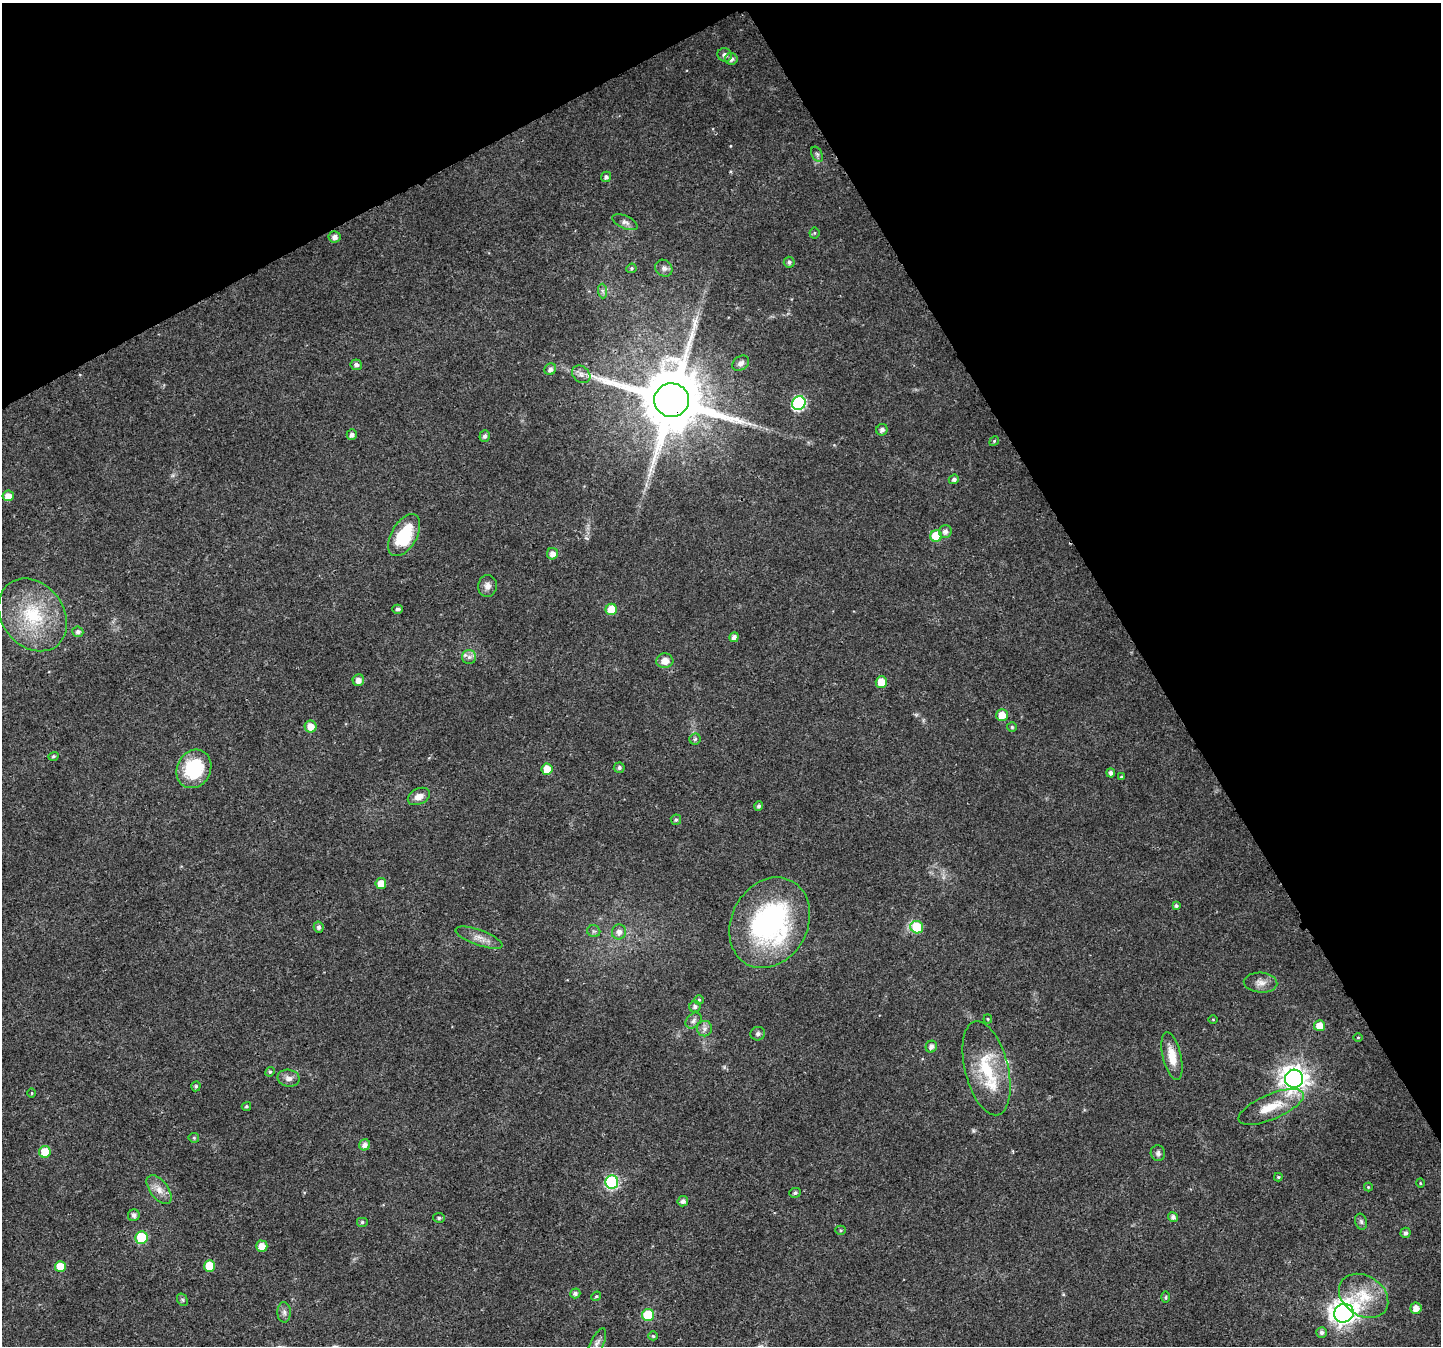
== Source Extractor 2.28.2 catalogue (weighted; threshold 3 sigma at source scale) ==
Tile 3 of 4 x 4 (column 3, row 1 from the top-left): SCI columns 2950-4388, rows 4265-5608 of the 5896 x 5790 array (HDU 1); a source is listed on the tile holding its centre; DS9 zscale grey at full resolution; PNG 1443 x 1348 px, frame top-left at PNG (2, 3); each listed source drawn as its Kron ellipse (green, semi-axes under 4 px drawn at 4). Shown black and unused: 28% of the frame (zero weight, under 3 of 4 exposures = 6% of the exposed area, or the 3 px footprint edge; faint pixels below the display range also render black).
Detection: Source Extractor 2.28.2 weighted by HDU 2 'WHT'; one run over the whole footprint, this tile lists its part. Background 0.0134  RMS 0.0028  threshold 0.0125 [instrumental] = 3 sigma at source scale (4.5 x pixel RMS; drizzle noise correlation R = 1.50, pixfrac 1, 0.0396/0.0396 arcsec/px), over >= 5 px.
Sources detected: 113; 1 inside a brighter listed object's ellipse — not listed separately; the other 112 listed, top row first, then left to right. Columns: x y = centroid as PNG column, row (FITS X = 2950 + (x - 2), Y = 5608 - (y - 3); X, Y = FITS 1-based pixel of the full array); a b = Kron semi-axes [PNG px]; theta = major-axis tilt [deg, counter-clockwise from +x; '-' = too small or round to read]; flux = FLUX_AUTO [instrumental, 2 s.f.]
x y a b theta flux
725 55 7 6 - 1
731 59 6 6 - 1
817 154 8 5 -64 0.66
606 177 5 5 - 0.81
625 222 13 6 -24 1.2
814 233 5 5 - 0.38
335 237 6 5 - 1.3
789 262 5 5 - 0.81
631 268 5 4 - 0.47
664 268 9 8 - 1.1
602 291 7 4 -89 0.66
741 363 9 6 36 1
356 365 5 5 - 1
550 369 6 5 - 1.1
581 374 10 8 -40 1.3
672 400 17 17 - 3000
799 403 7 6 - 42
882 430 6 5 - 1
352 434 5 5 - 1.1
485 436 6 5 - 0.83
994 441 5 4 - 0.36
954 479 5 4 - 0.91
8 496 5 5 - 2.9
945 531 6 6 - 1.3
404 535 23 12 60 14
936 536 6 5 - 9.4
552 554 6 5 - 1.7
487 586 11 9 82 1.6
398 609 5 4 - 0.65
611 609 6 5 - 6
33 615 39 31 -53 20
78 632 5 5 - 0.99
734 637 5 4 - 1.3
469 657 7 7 - 1.1
665 661 8 7 - 2.7
358 680 6 5 - 1.9
881 682 6 5 - 4.7
1002 715 6 5 - 4
311 727 6 6 - 2.9
1012 727 5 5 - 0.43
695 739 5 5 - 0.54
53 756 5 4 - 0.45
619 768 5 5 - 0.73
194 769 20 17 62 16
547 769 5 5 - 5.3
1111 773 4 4 - 1.1
1121 777 4 4 - 0.27
419 796 12 8 26 2.2
759 806 5 4 - 0.65
676 820 5 5 - 0.57
381 884 5 5 - 3.8
1176 906 4 4 - 0.56
770 923 47 38 61 55
319 927 5 5 - 0.85
917 927 6 6 - 10
594 931 6 6 - 0.59
619 932 7 7 - 1.5
479 938 25 7 -20 2.6
1260 983 17 10 -4 2.3
699 1000 5 4 - 0.39
695 1007 6 5 - 0.95
988 1019 4 4 - 0.29
1213 1019 5 3 - 0.23
693 1021 9 6 46 0.95
1319 1026 5 5 - 3.5
705 1029 8 7 - 1.1
758 1034 7 6 - 0.72
1358 1037 5 3 - 0.25
931 1047 6 5 - 1.2
1172 1056 24 9 -77 4.6
986 1068 48 21 -76 16
270 1072 5 4 - 0.41
289 1078 11 8 -10 1.6
1294 1079 9 9 - 260
196 1086 5 4 - 0.55
32 1093 5 3 - 0.25
246 1106 5 4 - 0.42
1271 1107 35 12 23 7.2
194 1138 5 5 - 0.37
365 1145 5 5 - 1.5
45 1152 6 5 - 5.8
1158 1153 8 7 - 0.93
1278 1177 4 3 - 0.35
612 1182 6 6 - 39
1420 1183 5 3 - 0.27
1368 1187 4 4 - 0.27
159 1189 17 9 -53 2.7
795 1193 6 5 - 0.67
683 1201 5 5 - 1
134 1215 6 5 - 1
1173 1217 5 4 - 1
439 1218 6 5 - 0.62
362 1222 6 5 - 0.51
1361 1222 8 6 -72 0.72
841 1230 5 4 - 0.37
1406 1233 5 5 - 0.89
141 1238 6 6 - 16
262 1246 6 5 - 2.5
60 1266 5 5 - 5.1
209 1266 6 5 - 6.2
575 1293 5 5 - 0.86
596 1296 5 4 - 0.36
1364 1296 26 20 -33 9.5
1166 1297 6 4 89 0.35
182 1300 7 5 -60 0.47
1416 1308 6 5 - 2.1
284 1312 10 6 -89 1
1344 1313 10 9 - 220
648 1315 6 6 - 14
1322 1332 5 5 - 1
653 1336 4 4 - 0.37
597 1343 16 6 63 1.4
Overlapping masked pixels (flux is a lower limit): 1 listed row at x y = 672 400
Isophote crosses this tile's border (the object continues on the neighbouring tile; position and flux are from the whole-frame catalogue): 1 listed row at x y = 597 1343